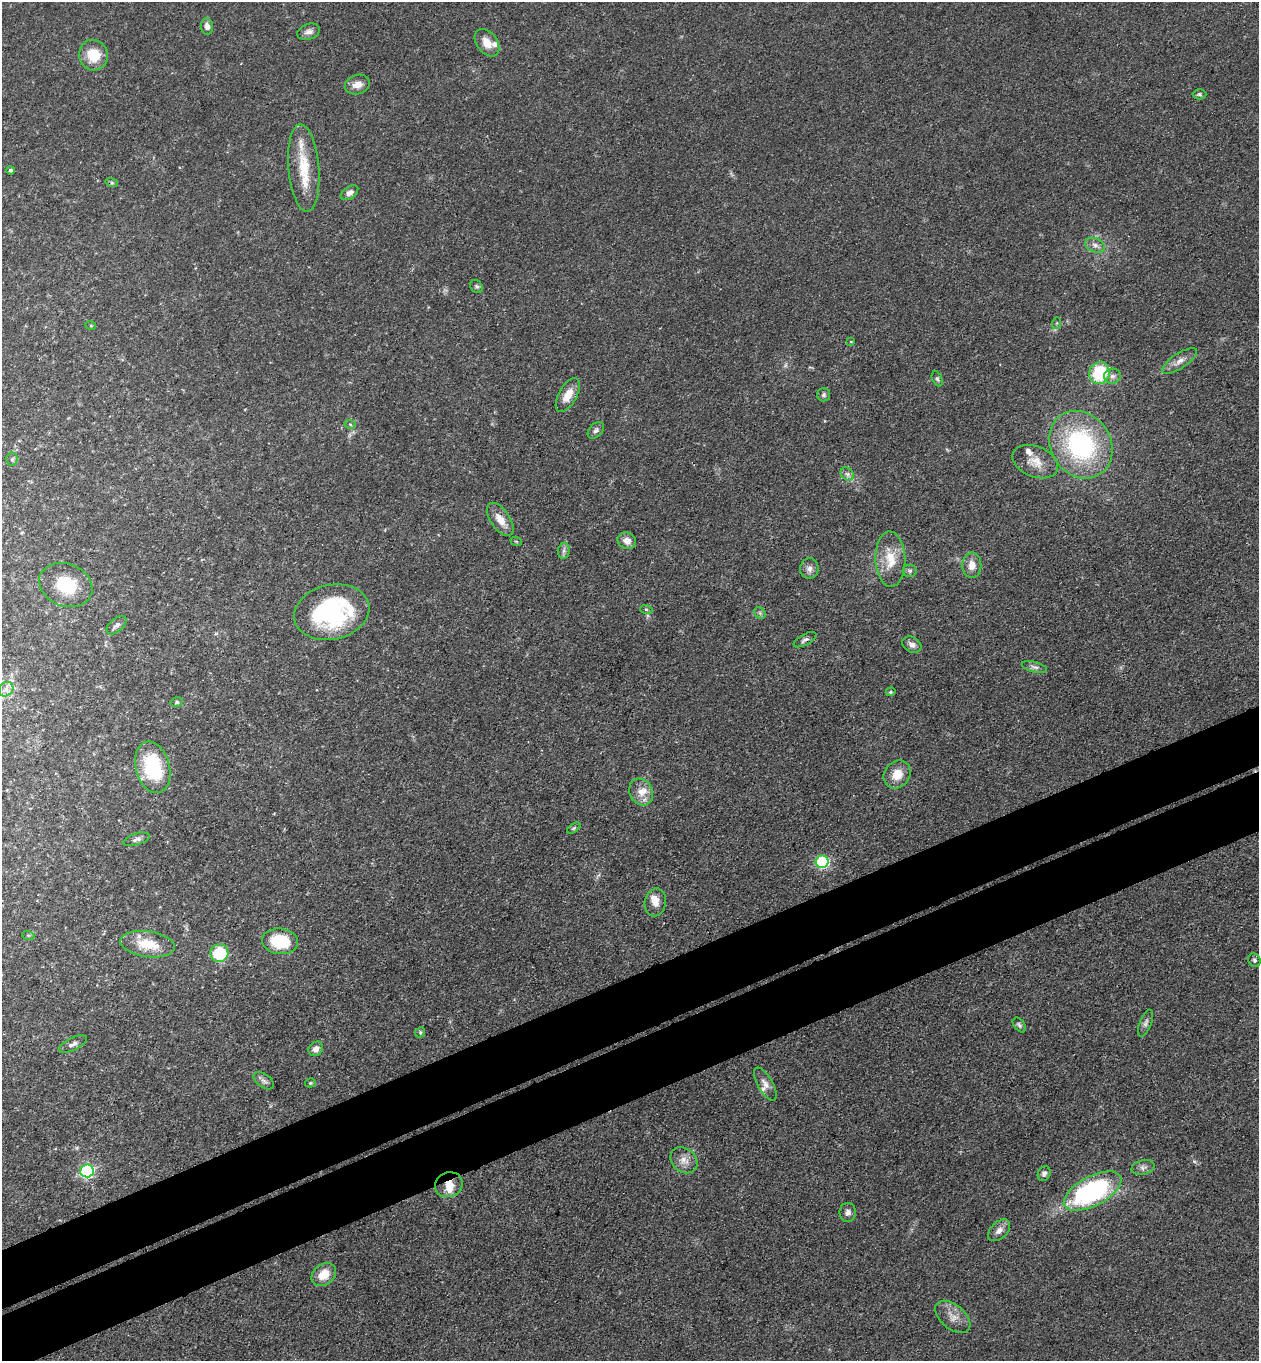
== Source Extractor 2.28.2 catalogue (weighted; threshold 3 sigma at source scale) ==
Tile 7 of 4 x 4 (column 3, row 2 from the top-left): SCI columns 2817-4073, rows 2775-4133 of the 5504 x 5548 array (HDU 1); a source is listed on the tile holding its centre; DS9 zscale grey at full resolution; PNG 1261 x 1363 px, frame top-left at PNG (2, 2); each listed source drawn as its Kron ellipse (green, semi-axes under 4 px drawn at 4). Shown black and unused: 9% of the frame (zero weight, under 3 of 4 exposures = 5% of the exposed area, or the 3 px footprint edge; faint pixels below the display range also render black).
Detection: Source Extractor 2.28.2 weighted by HDU 2 'WHT'; one run over the whole footprint, this tile lists its part. Background 0.0705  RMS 0.0058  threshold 0.0259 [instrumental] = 3 sigma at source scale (4.5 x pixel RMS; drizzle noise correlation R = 1.50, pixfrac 1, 0.05/0.05 arcsec/px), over >= 5 px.
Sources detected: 82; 1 too faint to see at this stretch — neither listed nor drawn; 5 inside a brighter listed object's ellipse — not listed separately; the other 76 listed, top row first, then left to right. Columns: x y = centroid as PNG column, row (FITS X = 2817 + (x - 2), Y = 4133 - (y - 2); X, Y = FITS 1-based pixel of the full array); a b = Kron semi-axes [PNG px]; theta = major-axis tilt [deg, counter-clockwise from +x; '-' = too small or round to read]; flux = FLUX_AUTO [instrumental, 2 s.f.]
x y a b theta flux
207 26 8 6 -82 2.7
309 32 12 7 18 3
487 43 15 10 -52 7
93 55 15 14 - 14
357 85 13 9 17 5.2
1199 94 7 5 0 1
304 168 44 15 -85 21
11 170 4 4 - 1.3
112 183 6 4 -18 0.76
349 193 10 6 35 2.7
1095 245 10 7 -20 2.8
477 286 7 5 -44 1.3
1057 323 6 4 71 0.74
91 326 5 3 - 0.62
851 341 4 2 - 0.44
1180 361 20 7 34 4.6
1099 373 11 10 - 34
1112 376 8 7 - 2.5
937 379 8 5 -68 1.2
568 395 19 9 60 7.9
824 395 6 6 - 1.4
350 424 6 3 -19 0.74
596 430 10 6 45 1.9
1081 445 35 30 -56 85
12 459 7 5 86 1.3
1035 462 24 15 -22 9.4
847 474 7 6 - 1.8
500 519 19 9 -56 7.2
516 541 6 3 -19 0.59
627 541 9 8 - 4.7
564 551 8 5 82 1.9
890 559 28 15 -88 14
972 565 12 9 89 5.3
809 569 10 9 - 3.1
910 571 7 6 - 1.3
66 585 27 21 -22 22
646 609 6 4 -19 0.92
332 612 38 27 13 71
760 613 6 5 - 1.2
116 625 12 6 41 2.1
805 640 12 5 28 2
912 645 10 7 -30 3.1
1035 667 13 5 -15 2.1
6 689 8 6 46 2.6
891 692 5 4 - 0.78
177 702 6 5 - 0.97
153 767 26 17 -75 38
897 774 15 12 49 8.7
641 792 14 11 -61 6.7
574 828 7 4 37 0.87
136 839 13 5 17 2.1
822 862 6 6 - 74
655 902 14 10 79 5.1
28 935 6 4 -18 0.66
280 941 18 12 -6 25
148 944 27 13 -8 16
219 953 9 9 - 27
1254 960 7 6 - 1.4
1145 1023 14 6 68 2.2
1019 1025 8 5 -52 1.4
420 1032 5 4 - 0.83
73 1044 15 6 26 2.4
316 1049 8 6 45 3.2
264 1081 11 6 -35 2.3
310 1083 5 4 - 0.85
765 1084 18 7 -60 3.8
684 1160 14 11 -40 5.4
1143 1167 12 7 16 2.4
87 1171 7 6 - 100
1044 1174 7 6 - 2.1
449 1185 14 12 22 7.4
1093 1191 31 14 28 100
848 1212 9 8 - 2.5
999 1230 13 8 44 3.7
324 1274 13 10 37 11
953 1317 20 12 -40 6.4
Overlapping masked pixels (flux is a lower limit): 3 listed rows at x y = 500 519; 805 640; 449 1185